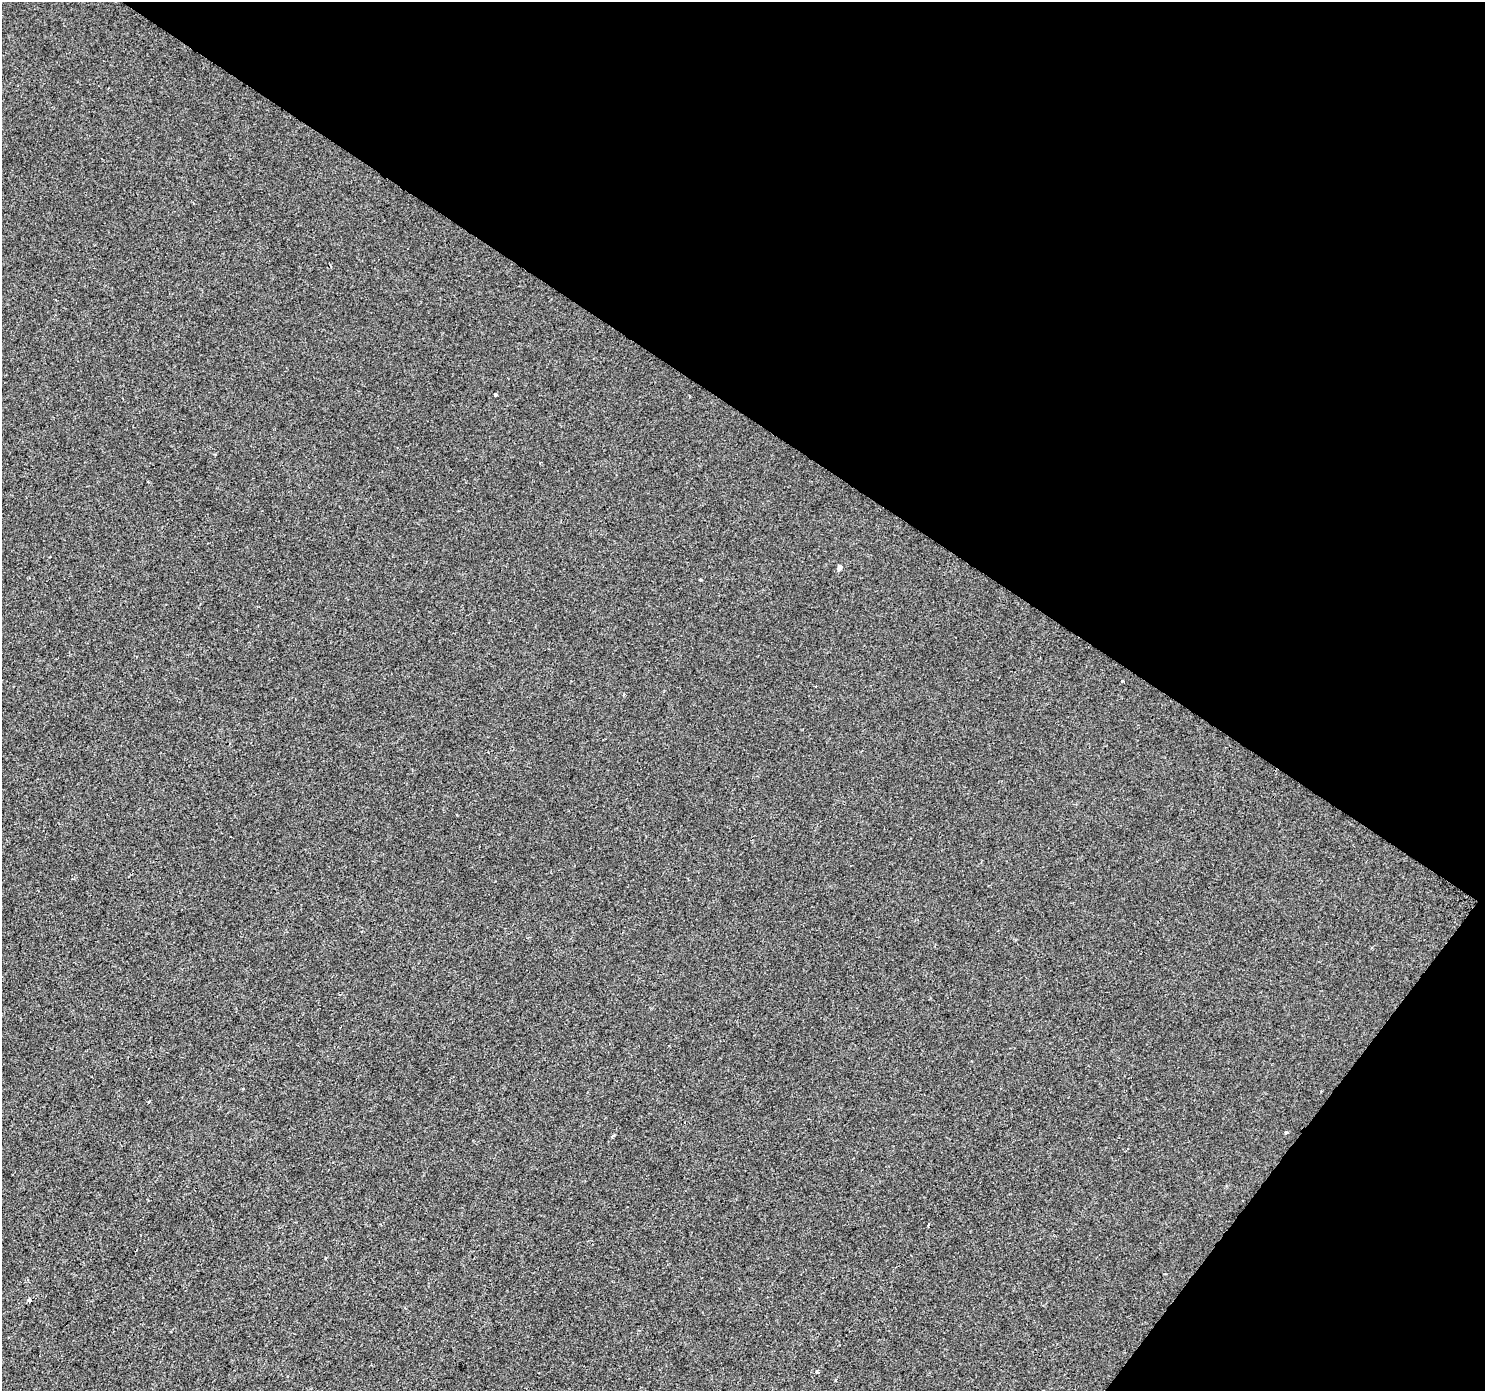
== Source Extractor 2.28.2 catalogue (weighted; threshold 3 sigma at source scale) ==
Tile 8 of 4 x 4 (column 4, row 2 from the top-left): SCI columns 4455-5937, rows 3029-4417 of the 5937 x 5990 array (HDU 1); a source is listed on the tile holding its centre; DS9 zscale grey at full resolution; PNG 1487 x 1393 px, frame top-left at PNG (2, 2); no overlay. Shown black and unused: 35% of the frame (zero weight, under 2 of 3 exposures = <1% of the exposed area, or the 3 px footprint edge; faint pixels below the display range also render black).
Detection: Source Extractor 2.28.2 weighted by HDU 2 'WHT'; one run over the whole footprint, this tile lists its part. Background -4.90e-04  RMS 0.0041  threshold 0.0185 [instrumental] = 3 sigma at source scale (4.5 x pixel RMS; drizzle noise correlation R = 1.50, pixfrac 1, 0.0396/0.0396 arcsec/px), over >= 5 px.
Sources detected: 8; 1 cosmic-ray / hot-pixel residue — not listed; the other 7 listed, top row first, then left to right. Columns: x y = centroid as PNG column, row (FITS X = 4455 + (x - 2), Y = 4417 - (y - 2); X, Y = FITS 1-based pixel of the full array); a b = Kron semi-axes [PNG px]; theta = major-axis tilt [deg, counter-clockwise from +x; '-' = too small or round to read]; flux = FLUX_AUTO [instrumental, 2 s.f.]
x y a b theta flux
495 395 3 3 - 0.76
840 567 5 4 - 1.6
1122 682 3 3 - 1.2
624 695 3 2 - 0.62
149 1101 3 3 - 0.4
1285 1132 3 3 - 1.9
817 1372 3 3 - 2.1